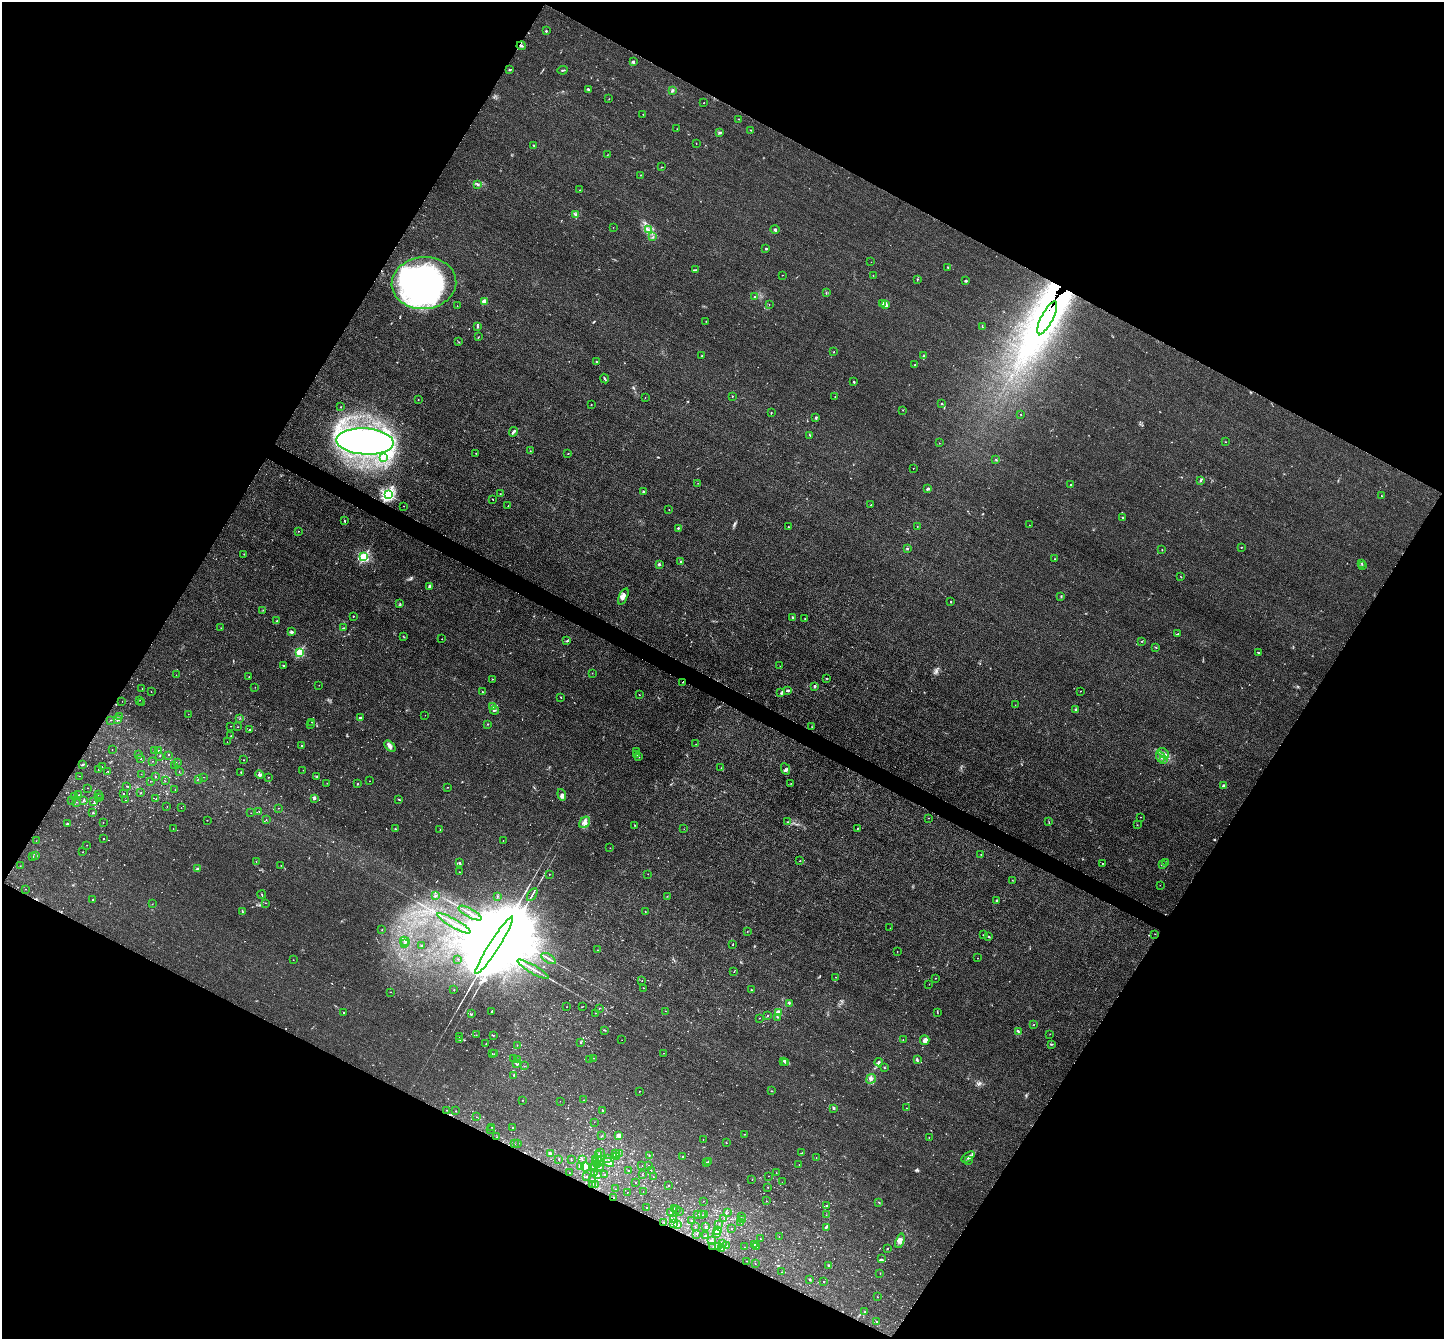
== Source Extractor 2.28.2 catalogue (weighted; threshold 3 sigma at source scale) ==
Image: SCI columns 9-5774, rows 294-5639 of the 5783 x 5794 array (HDU 1 of 3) = the unmasked area's bounding box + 8 px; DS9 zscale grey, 4 x 4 block average (1 PNG px = mean of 4 x 4 image px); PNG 1446 x 1341 px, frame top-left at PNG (2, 2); each listed source drawn as its Kron ellipse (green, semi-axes under 4 px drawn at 4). Shown black and unused: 47% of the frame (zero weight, under 3 of 4 exposures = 2% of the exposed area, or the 3 px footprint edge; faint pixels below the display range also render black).
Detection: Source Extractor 2.28.2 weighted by HDU 2 'WHT'. Background 0.0185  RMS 0.0043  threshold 0.0194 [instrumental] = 3 sigma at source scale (4.5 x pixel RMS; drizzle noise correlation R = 1.50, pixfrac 1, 0.05/0.05 arcsec/px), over >= 5 px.
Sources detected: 802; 9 too faint to see at this stretch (4 x 4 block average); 30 inside a brighter object's white glare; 9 cosmic-ray / hot-pixel residue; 1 long thin detection or spike segment (spike, bleed or trail) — neither listed nor drawn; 33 coinciding with a brighter row at this scale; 17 inside a brighter listed object's ellipse — not listed separately; of the other 703, all 500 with FLUX_AUTO >= 0.563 (the completeness limit of this list) listed and drawn (203 fainter detections not listed), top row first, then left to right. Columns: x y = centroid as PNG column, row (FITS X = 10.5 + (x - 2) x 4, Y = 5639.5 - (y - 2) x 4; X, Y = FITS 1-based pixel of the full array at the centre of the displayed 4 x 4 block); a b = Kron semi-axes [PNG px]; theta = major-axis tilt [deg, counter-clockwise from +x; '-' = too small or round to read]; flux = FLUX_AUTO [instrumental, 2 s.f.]
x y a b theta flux
546 31 2 2 - 3.1
521 46 5 2 - 3.1
633 61 4 2 - 2.7
510 70 3 2 - 1.8
563 70 5 2 - 2.6
588 90 3 2 - 3.8
672 90 3 2 - 2.8
609 99 2 2 - 0.7
704 103 2 2 - 0.61
643 114 2 2 - 0.64
739 119 2 2 - 1.1
677 129 2 2 - 0.76
751 130 2 2 - 1
720 133 3 3 - 3.2
696 143 2 2 - 0.63
533 145 2 2 - 1.4
607 155 2 2 - 0.71
662 167 2 2 - 0.92
641 175 2 2 - 1.3
477 184 3 2 - 2.5
580 190 2 2 - 0.97
576 215 4 2 - 6.2
613 227 2 2 - 0.68
775 229 4 2 - 3.2
648 230 3 2 - 2.9
653 237 2 2 - 1.4
766 249 2 2 - 9
871 262 2 2 - 0.65
948 267 2 2 - 1.6
695 270 3 2 - 1.3
782 275 2 2 - 0.75
873 275 2 2 - 0.8
917 279 2 2 - 1.5
966 281 2 2 - 4.4
424 283 32 26 5 640
826 293 2 2 - 0.97
755 297 3 2 - 1.9
484 301 2 2 - 53
883 303 4 2 - 1.9
769 304 2 2 - 0.7
886 305 3 2 - 9.8
457 306 2 2 - 1.9
1047 318 18 6 63 74
706 321 2 2 - 0.86
478 327 4 2 - 2.9
982 327 2 2 - 0.98
478 337 3 2 - 1.1
459 342 2 2 - 0.85
834 352 2 2 - 1.5
702 356 2 2 - 1.2
924 356 2 2 - 1.9
596 362 2 2 - 1.7
915 365 2 2 - 1.1
605 379 5 2 - 3.3
854 382 2 2 - 2.3
732 396 2 2 - 1.4
835 397 2 2 - 0.9
645 398 2 2 - 0.83
418 399 2 2 - 0.69
942 403 2 2 - 1.4
591 404 2 2 - 0.59
340 407 2 2 - 0.96
903 410 2 2 - 0.81
771 413 3 2 - 1.1
1021 415 2 2 - 0.95
816 418 3 2 - 2.4
513 432 5 2 - 4.8
810 435 2 2 - 1.8
365 441 29 13 -4 900
1226 442 2 2 - 0.66
939 443 2 2 - 1.8
530 451 2 2 - 1
476 453 2 2 - 1.3
568 453 2 2 - 0.92
384 457 3 2 - 2.8
996 460 2 2 - 1
913 468 2 2 - 1
1201 480 2 2 - 3.7
698 483 2 2 - 0.62
1071 485 3 2 - 2.6
928 489 3 2 - 2.8
643 492 3 2 - 4
388 494 2 2 - 590
500 494 2 2 - 0.96
1381 496 2 2 - 0.88
493 499 3 2 - 0.86
871 505 2 2 - 0.89
404 506 2 2 - 0.67
508 506 2 2 - 1
669 510 2 2 - 1.1
1123 518 2 2 - 1.6
344 521 2 2 - 1.3
1029 525 2 2 - 0.83
917 526 2 2 - 0.68
788 527 2 2 - 4.9
678 528 2 2 - 3.2
298 531 2 2 - 0.79
1241 547 2 2 - 1.5
907 549 2 2 - 9
1162 550 2 2 - 1.1
244 554 2 2 - 0.74
364 557 2 2 - 290
1055 559 2 2 - 1.2
681 562 2 2 - 2.2
1362 563 2 2 - 0.95
659 564 2 2 - 16
1362 566 2 2 - 0.79
1180 576 3 2 - 1
429 586 4 3 - 4.4
623 596 9 4 67 10
1061 597 3 2 - 1.8
951 601 2 2 - 1.4
400 603 2 2 - 1.1
263 610 2 2 - 1.1
353 616 2 2 - 1.2
792 617 2 2 - 2.5
805 618 2 2 - 1
277 621 3 2 - 1.7
221 628 2 2 - 0.67
344 628 2 2 - 1.1
292 632 3 3 - 3.9
1178 634 3 2 - 3.4
404 637 2 2 - 1
442 639 2 2 - 0.98
566 641 3 2 - 1.2
1142 641 2 2 - 1.1
1156 647 2 2 - 0.66
299 652 2 2 - 200
1258 652 2 2 - 2.1
284 665 2 2 - 1.2
780 666 2 2 - 0.64
592 673 2 2 - 0.72
176 675 2 2 - 0.61
249 676 2 2 - 0.7
826 678 2 2 - 0.83
492 679 2 2 - 1.6
683 682 2 2 - 0.94
319 685 2 2 - 0.65
815 686 2 2 - 15
255 687 2 2 - 0.78
142 689 2 2 - 0.67
788 690 2 2 - 1.7
151 691 2 2 - 0.8
1080 691 2 2 - 0.88
482 692 2 2 - 1
781 693 2 2 - 1
639 695 2 2 - 0.91
561 697 2 2 - 1.3
140 700 2 2 - 0.68
122 701 2 2 - 0.65
142 703 2 2 - 0.57
1015 705 2 2 - 0.86
493 707 2 2 - 0.69
494 710 4 2 - 2.6
1076 710 3 2 - 2.9
188 714 2 2 - 0.87
425 715 2 2 - 0.68
120 716 2 2 - 1.2
240 718 2 2 - 0.65
360 718 3 2 - 3.2
118 719 3 2 - 2.5
110 720 2 2 - 0.69
312 722 2 2 - 0.87
487 724 2 2 - 1.3
311 725 2 2 - 1.4
231 726 2 2 - 0.6
238 727 2 2 - 0.79
812 727 2 2 - 0.63
249 730 2 2 - 1.3
231 736 2 2 - 0.61
227 742 2 2 - 0.68
696 744 2 2 - 0.66
301 746 2 2 - 2.2
390 746 7 3 -43 7
112 750 2 2 - 0.67
154 750 2 2 - 1.7
158 750 2 2 - 0.86
636 752 2 2 - 1.3
1163 753 6 2 -37 6.1
138 754 2 2 - 2
637 754 2 2 - 1.6
168 755 2 2 - 0.88
160 756 2 2 - 1.1
638 756 2 2 - 1
1160 757 6 2 -65 4.8
141 758 2 2 - 4.7
243 760 2 2 - 1.3
1164 760 3 2 - 1.6
152 761 2 2 - 0.72
177 763 2 2 - 1.7
82 765 3 2 - 2.7
175 765 2 2 - 0.65
102 767 2 2 - 0.61
721 768 3 2 - 1.4
785 769 6 3 -63 5.2
98 770 2 2 - 0.83
303 770 2 2 - 0.8
108 771 2 2 - 1.3
179 772 2 2 - 0.78
241 772 2 2 - 1.7
141 774 2 2 - 0.58
260 774 4 3 - 4.9
80 776 2 2 - 0.62
317 776 3 2 - 1.3
155 777 2 2 - 2.2
204 777 2 2 - 0.79
268 777 2 2 - 0.66
199 779 2 2 - 1.3
150 781 2 2 - 0.73
165 781 2 2 - 0.75
370 781 2 2 - 0.66
327 783 2 2 - 0.58
791 783 2 2 - 0.7
358 784 2 2 - 1.1
1223 785 3 2 - 2.5
126 786 2 2 - 0.87
448 787 2 2 - 0.79
87 788 2 2 - 0.58
175 790 2 2 - 0.8
141 793 2 2 - 1.7
124 794 2 2 - 0.85
79 795 2 2 - 1.3
98 795 2 2 - 1
562 795 6 3 -72 5.7
75 796 2 2 - 1.5
98 797 2 2 - 1
101 798 2 2 - 0.64
314 798 2 2 - 13
156 799 2 2 - 1.3
399 799 3 2 - 1.5
83 800 2 2 - 0.72
125 800 2 2 - 0.77
72 801 2 2 - 1.2
76 802 2 2 - 1
94 802 2 2 - 1.4
167 806 2 2 - 0.68
181 808 2 2 - 0.77
278 808 2 2 - 0.81
259 811 2 2 - 0.63
93 813 2 2 - 1.9
251 813 2 2 - 0.59
1141 817 2 2 - 0.91
929 818 2 2 - 0.76
207 820 2 2 - 0.68
266 820 2 2 - 0.71
103 822 2 2 - 1.3
585 822 6 5 - 12
788 822 2 2 - 0.86
1049 822 3 2 - 1.4
67 823 2 2 - 2.7
635 825 2 2 - 0.75
1137 825 2 2 - 1
858 828 2 2 - 0.89
173 829 2 2 - 0.61
395 829 2 2 - 1.7
684 829 2 2 - 0.69
440 830 2 2 - 0.79
103 838 2 2 - 2.3
503 840 2 2 - 1.1
36 841 2 2 - 0.59
87 845 2 2 - 0.64
610 848 2 2 - 0.93
83 852 2 2 - 0.7
981 854 2 2 - 0.73
35 855 2 2 - 1.5
33 856 2 2 - 1.2
256 861 2 2 - 0.66
800 861 2 2 - 1.2
1165 862 2 2 - 1.7
459 863 2 2 - 1.4
1103 863 2 2 - 0.98
1163 864 4 3 - 4
281 865 2 2 - 0.78
20 866 2 2 - 0.62
197 869 3 2 - 2.4
459 872 2 2 - 2.1
549 874 2 2 - 0.59
648 874 2 2 - 0.79
1012 880 2 2 - 0.83
1160 885 2 2 - 0.75
26 889 2 2 - 1.2
532 894 7 2 58 5.2
262 895 4 2 - 2
435 896 2 2 - 3
497 896 2 2 - 1.8
667 896 2 2 - 0.57
93 900 2 2 - 1.9
996 901 2 2 - 3.9
266 903 2 2 - 0.66
152 904 2 2 - 0.62
242 911 3 2 - 1.7
645 912 2 2 - 0.72
470 913 13 2 -30 6
454 923 19 2 -30 12
890 928 2 2 - 0.63
382 930 2 2 - 0.88
747 932 2 2 - 0.92
1155 934 2 2 - 0.84
983 935 2 2 - 1.2
988 936 3 2 - 2.2
405 941 5 2 - 3.1
404 943 2 2 - 0.97
421 945 2 2 - 3.3
494 945 34 5 57 96000
733 945 2 2 - 1.1
597 950 2 2 - 0.95
897 952 2 2 - 0.68
977 958 2 2 - 0.65
458 959 2 2 - 0.81
548 959 8 2 -33 4.8
293 960 2 2 - 0.62
533 969 18 2 -30 9.8
734 972 2 2 - 1.5
836 977 2 2 - 0.83
935 978 2 2 - 0.89
642 981 2 2 - 1.1
929 984 2 2 - 0.59
644 988 2 2 - 0.79
454 990 2 2 - 1.1
751 990 2 2 - 1.6
391 992 2 2 - 1.5
789 1003 2 2 - 2.2
567 1007 2 2 - 0.59
582 1007 2 2 - 0.9
599 1008 2 2 - 1.2
492 1011 2 2 - 1.9
666 1011 2 2 - 0.67
344 1012 2 2 - 6.2
937 1012 2 2 - 1.2
595 1013 2 2 - 1.4
778 1013 2 2 - 100
472 1014 2 2 - 1.3
767 1015 2 2 - 2.6
777 1017 2 2 - 1.9
759 1018 2 2 - 0.75
1034 1025 2 2 - 0.95
605 1030 3 2 - 1.8
1018 1031 3 2 - 2.9
1050 1034 2 2 - 0.7
476 1035 2 2 - 0.62
493 1035 2 2 - 1.5
459 1036 2 2 - 0.84
460 1039 2 2 - 1.5
622 1040 2 2 - 0.56
903 1040 2 2 - 0.91
925 1040 5 4 - 8.9
581 1042 2 2 - 1.7
486 1044 2 2 - 1
1051 1044 3 2 - 2
517 1045 2 2 - 0.69
663 1053 2 2 - 0.61
492 1054 2 2 - 0.6
494 1054 2 2 - 1.5
514 1058 2 2 - 0.64
594 1058 2 2 - 1.1
517 1060 3 2 - 1.2
590 1060 2 2 - 1.3
917 1060 3 2 - 2.4
784 1061 2 2 - 2
785 1062 2 2 - 1.5
878 1062 4 2 - 4.6
516 1064 2 2 - 0.89
524 1066 2 2 - 0.74
884 1068 3 2 - 1.4
514 1075 2 2 - 3
871 1079 5 4 - 8.4
639 1091 2 2 - 0.93
771 1091 2 2 - 1.2
523 1100 2 2 - 0.91
584 1100 2 2 - 2
560 1101 2 2 - 0.77
834 1108 3 2 - 3.3
906 1108 2 2 - 0.57
447 1110 2 2 - 0.98
603 1110 3 2 - 2.4
456 1111 2 2 - 1.2
477 1117 2 2 - 0.8
594 1122 2 2 - 0.69
492 1127 2 2 - 0.58
512 1128 2 2 - 0.84
491 1129 2 2 - 0.62
744 1134 2 2 - 0.84
601 1136 2 2 - 1.6
619 1136 3 3 - 4.5
496 1137 2 2 - 1.1
929 1137 2 2 - 1.5
703 1140 2 2 - 1
518 1143 2 2 - 0.65
726 1143 2 2 - 1.2
514 1144 2 2 - 1.1
600 1153 2 2 - 1.2
619 1153 2 2 - 1.8
802 1153 2 2 - 0.98
550 1154 3 2 - 7.7
615 1154 3 2 - 7.1
599 1155 2 2 - 1.3
649 1155 2 2 - 1.1
682 1156 2 2 - 0.93
616 1157 2 2 - 0.86
968 1157 7 3 35 6.4
816 1158 2 2 - 0.66
559 1159 2 2 - 0.6
598 1159 2 2 - 0.85
608 1159 2 2 - 0.69
571 1160 2 2 - 1.5
582 1160 2 2 - 1
595 1160 2 2 - 1
709 1161 3 2 - 2.5
968 1161 2 2 - 0.9
600 1162 2 2 - 2.2
608 1162 6 2 -31 8.7
706 1162 2 2 - 0.58
597 1164 2 2 - 0.88
799 1164 2 2 - 0.64
594 1166 3 2 - 2.1
642 1166 2 2 - 0.56
649 1166 2 2 - 2
581 1167 3 2 - 2.7
585 1167 5 4 - 8.4
600 1167 2 2 - 2.1
592 1168 2 2 - 3.2
651 1170 2 2 - 1.1
628 1171 2 2 - 0.75
569 1173 2 2 - 0.85
595 1173 2 2 - 0.64
776 1173 2 2 - 0.6
597 1174 2 2 - 0.79
605 1174 2 2 - 0.66
643 1175 2 2 - 0.58
586 1176 2 2 - 1.5
768 1176 2 2 - 0.61
653 1177 2 2 - 1
592 1180 4 2 - 2.5
752 1180 2 2 - 1
636 1182 2 2 - 1.6
782 1182 2 2 - 0.75
593 1184 2 2 - 0.76
595 1185 2 2 - 1
668 1185 2 2 - 0.9
768 1187 2 2 - 0.69
615 1189 2 2 - 0.71
627 1192 2 2 - 0.61
643 1192 2 2 - 0.61
613 1197 2 2 - 2.8
704 1201 2 2 - 0.65
766 1201 2 2 - 1.6
879 1202 2 2 - 0.85
826 1206 2 2 - 1.4
646 1208 2 2 - 1.3
674 1209 2 2 - 1.1
677 1209 2 2 - 1.7
679 1211 2 2 - 0.88
670 1212 2 2 - 0.7
727 1213 2 2 - 0.79
698 1215 2 2 - 0.84
701 1215 2 2 - 0.91
704 1215 2 2 - 2.1
826 1215 2 2 - 0.97
741 1217 2 2 - 0.76
724 1219 2 2 - 0.72
742 1219 2 2 - 0.94
674 1220 2 2 - 1
692 1220 2 2 - 1.6
664 1222 2 2 - 1.6
741 1222 2 2 - 0.67
673 1224 2 2 - 1.9
678 1224 2 2 - 1.6
719 1224 2 2 - 0.79
706 1226 2 2 - 3.3
695 1227 2 2 - 0.94
826 1227 3 2 - 5.1
731 1228 2 2 - 1.1
718 1231 3 2 - 7.4
697 1234 2 2 - 1
716 1234 2 2 - 1.5
705 1235 2 2 - 1.5
779 1237 2 2 - 0.7
761 1239 2 2 - 1.1
712 1241 2 2 - 1.7
900 1241 7 4 71 9.7
722 1243 3 2 - 1.2
754 1244 2 2 - 0.63
727 1246 2 2 - 0.64
713 1247 2 2 - 1.3
718 1247 2 2 - 0.79
745 1247 2 2 - 0.68
756 1247 2 2 - 1
721 1249 2 2 - 0.71
887 1249 2 2 - 1.1
881 1259 2 2 - 1.3
746 1261 2 2 - 0.96
755 1264 2 2 - 0.78
829 1266 4 2 - 3.7
782 1272 2 2 - 0.93
880 1273 2 2 - 1.3
810 1279 2 2 - 3.2
823 1281 2 2 - 1.1
878 1297 2 2 - 0.58
865 1312 2 2 - 1.6
877 1322 2 2 - 4.4
Overlapping masked pixels (flux is a lower limit): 7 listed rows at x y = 521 46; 424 283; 1047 318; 683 682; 613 1197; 664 1222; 713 1247
Diffuse or blended objects may show on this block-average render without a row.